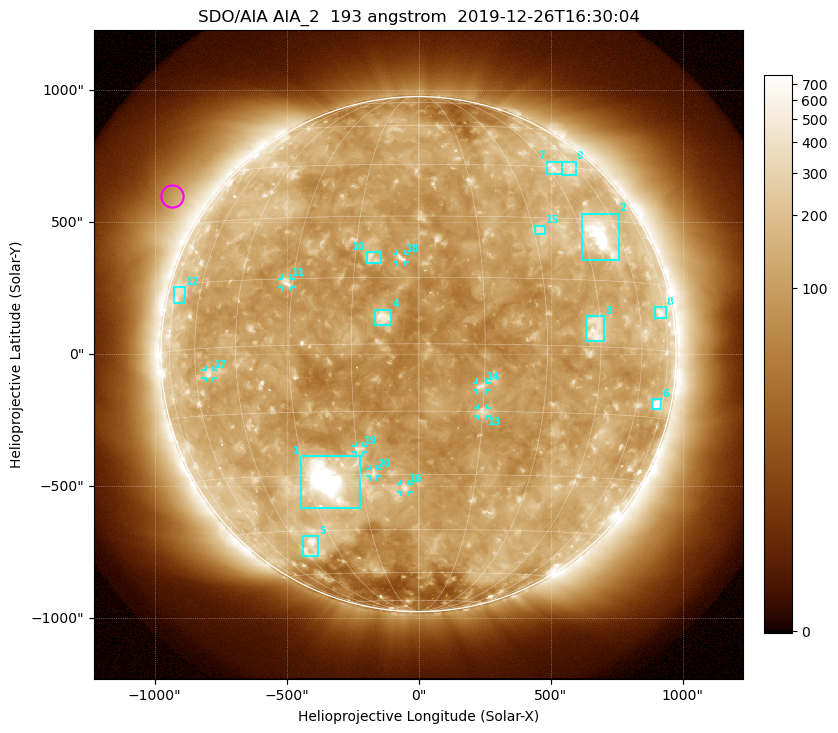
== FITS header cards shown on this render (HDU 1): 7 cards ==
TELESCOP= 'SDO/AIA'
INSTRUME= 'AIA_2'
WAVELNTH=                  193
WAVEUNIT= 'angstrom'
DATE-OBS= '2019-12-26T16:30:04.85'
CTYPE1  = 'HPLN-TAN'
CTYPE2  = 'HPLT-TAN'

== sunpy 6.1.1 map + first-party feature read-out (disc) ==
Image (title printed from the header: SDO/AIA AIA_2  193 angstrom  2019-12-26T16:30:04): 1024 x 1024 px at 2.4 arcsec/px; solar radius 976 arcsec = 407 px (full disc in frame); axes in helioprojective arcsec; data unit not stated in the header (colour bar unlabelled)
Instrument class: DISC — disc imager (sunpy class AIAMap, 193 A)
Bright regions (active regions / flare kernels): reference = the median radial profile (limb darkening/brightening removed); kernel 9 px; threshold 5 sigma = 170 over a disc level ~116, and >= 1.15x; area >= 12 px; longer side >= 10 px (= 24 arcsec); searched inside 0.97 R_sun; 24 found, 20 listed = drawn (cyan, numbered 1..; 8 of them under ~33 arcsec drawn as corner ticks so the feature stays visible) (cap 20 boxes per figure: the strongest are kept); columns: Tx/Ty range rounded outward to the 5 arcsec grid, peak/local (2 s.f.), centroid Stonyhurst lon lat
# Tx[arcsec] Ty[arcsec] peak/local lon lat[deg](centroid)
1 -450..-220 -585..-385 20 -24 -31
2 620..760 355..535 11 +51 +26
3 635..705 45..145 4.7 +43 +4
4 -165..-100 110..170 7.1 -8 +6
5 -440..-380 -765..-685 5.1 -40 -50
6 880..920 -210..-170 6.7 +71 -12
7 485..545 680..730 4.5 +48 +45
8 895..935 135..180 3.4 +72 +9
9 545..595 680..730 2.7 +56 +45
10 -200..-145 345..390 4.1 -11 +20
11 -515..-480 255..285 4.7 -32 +14
12 -930..-885 190..255 2.5 -72 +13
13 225..260 -235..-205 4.8 +15 -15
14 220..260 -135..-105 5 +14 -9
15 440..480 450..490 3 +32 +27
16 -65..-35 -520..-490 4.5 -4 -33
17 -810..-780 -90..-60 3.7 -54 -6
18 -85..-50 350..380 4.7 -4 +20
19 -240..-205 -375..-345 4 -14 -24
20 -185..-155 -465..-435 3.6 -11 -30
Off-limb structures (1.02-1.3 R_sun): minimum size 162 px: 8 found; the strongest spans PA ~35..75 deg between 1.06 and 1.3 R_sun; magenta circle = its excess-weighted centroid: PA ~55 deg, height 1.14 R_sun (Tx ~-930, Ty ~600 arcsec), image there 2.2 x the reference